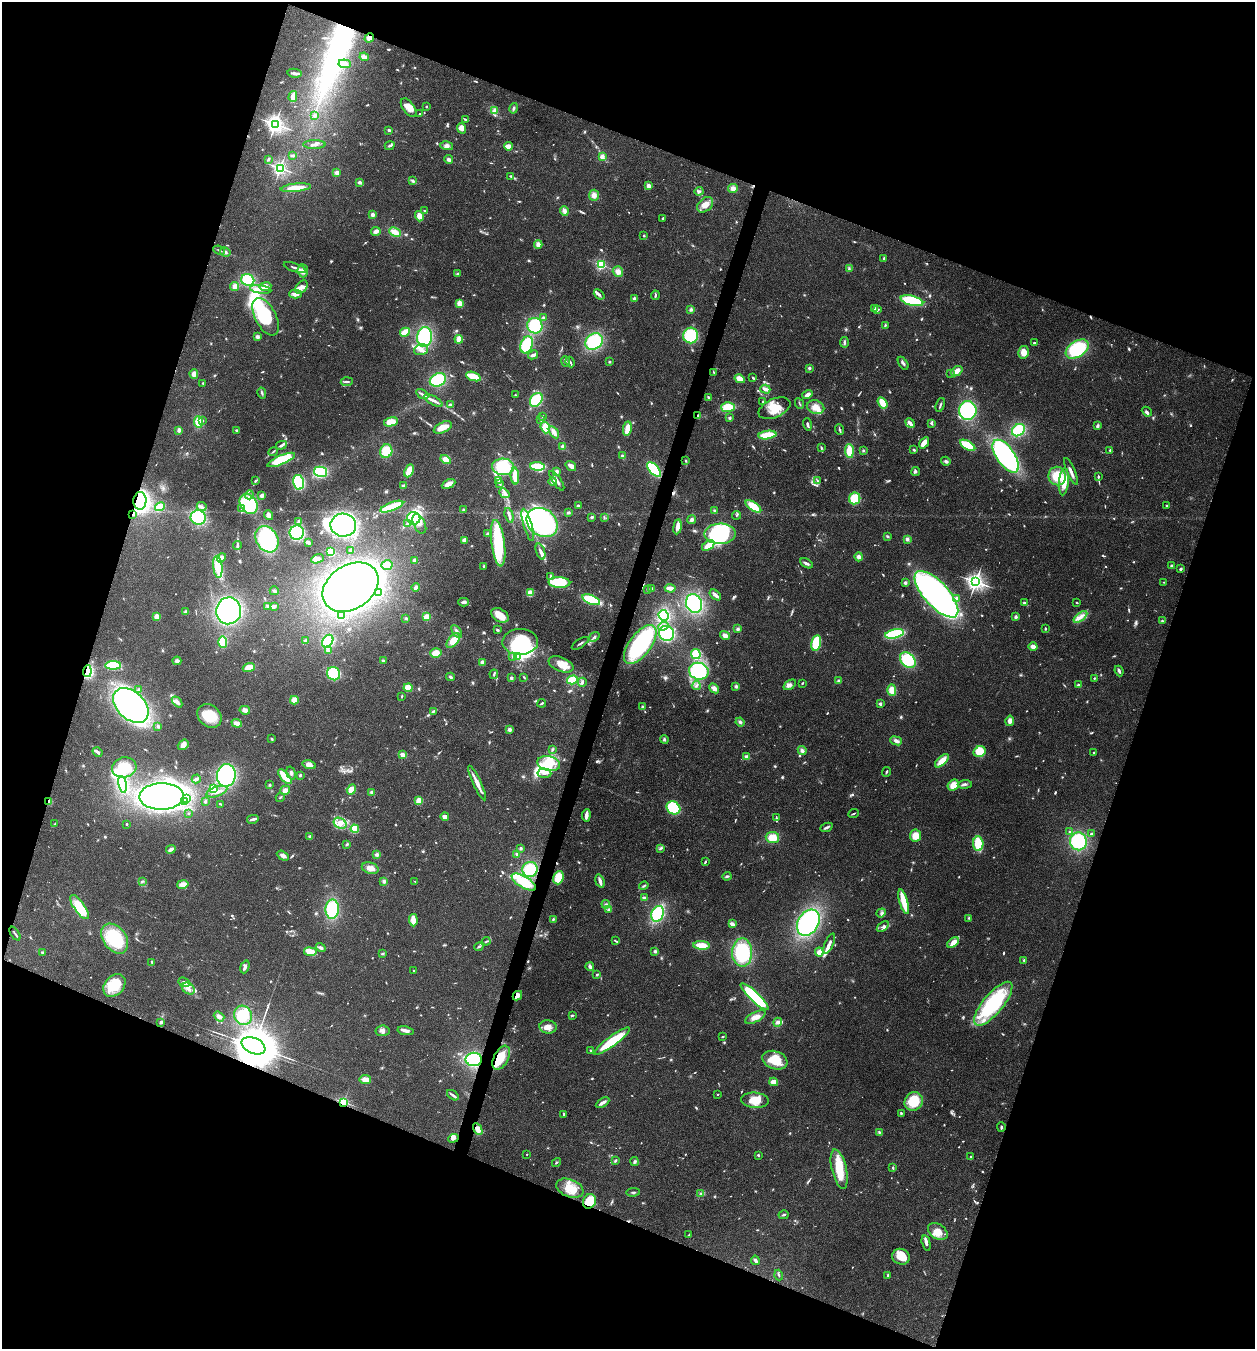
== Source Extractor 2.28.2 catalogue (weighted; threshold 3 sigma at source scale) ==
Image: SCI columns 265-5273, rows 3-5388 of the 5407 x 5394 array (HDU 1 of 3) = the unmasked area's bounding box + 8 px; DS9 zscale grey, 4 x 4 block average (1 PNG px = mean of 4 x 4 image px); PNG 1257 x 1351 px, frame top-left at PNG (2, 2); each listed source drawn as its Kron ellipse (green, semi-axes under 4 px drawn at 4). Shown black and unused: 40% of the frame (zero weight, under 3 of 4 exposures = <1% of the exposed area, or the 3 px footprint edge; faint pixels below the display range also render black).
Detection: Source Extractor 2.28.2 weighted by HDU 2 'WHT'. Background 0.113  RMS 0.0062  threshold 0.0278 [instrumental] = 3 sigma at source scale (4.5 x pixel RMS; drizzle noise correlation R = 1.50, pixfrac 1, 0.05/0.05 arcsec/px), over >= 5 px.
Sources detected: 1059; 14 too faint to see at this stretch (4 x 4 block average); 34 inside a brighter object's white glare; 3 cosmic-ray / hot-pixel residue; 2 long thin detections or spike segments (spike, bleed or trail) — neither listed nor drawn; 18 coinciding with a brighter row at this scale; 78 inside a brighter listed object's ellipse — not listed separately; of the other 910, all 500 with FLUX_AUTO >= 3.99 (the completeness limit of this list) listed and drawn (410 fainter detections not listed), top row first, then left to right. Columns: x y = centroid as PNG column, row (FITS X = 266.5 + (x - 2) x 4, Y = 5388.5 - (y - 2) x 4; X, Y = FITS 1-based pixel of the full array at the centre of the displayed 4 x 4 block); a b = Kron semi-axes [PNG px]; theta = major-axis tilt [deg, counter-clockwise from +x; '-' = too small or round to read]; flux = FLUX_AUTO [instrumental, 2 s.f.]
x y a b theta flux
369 38 5 4 - 13
364 57 5 3 - 13
345 64 6 3 -5 7.4
294 73 7 3 -11 11
293 96 5 4 - 20
426 107 2 2 - 15
409 108 11 5 -53 34
514 108 5 3 - 7.1
494 110 4 3 - 11
419 114 2 2 - 7.4
315 116 3 3 - 5.6
465 120 2 2 - 7.6
275 124 3 3 - 1300
461 128 5 4 - 35
389 130 2 2 - 37
314 144 11 2 0 12
390 146 5 2 - 10
446 146 7 4 -15 14
508 146 4 2 - 41
292 156 4 2 - 8.3
602 157 4 3 - 15
268 159 4 2 - 5.5
449 160 4 3 - 11
280 168 2 2 - 790
337 173 2 2 - 120
510 176 3 3 - 4.2
413 181 4 3 - 7.2
359 182 4 3 - 8.9
648 186 3 3 - 16
296 188 15 4 6 62
733 189 5 4 - 19
699 191 4 3 - 9
594 195 5 5 - 21
705 205 9 6 41 41
425 211 3 2 - 5.9
564 211 5 4 - 14
373 215 4 4 - 11
419 216 5 3 - 36
663 218 3 2 - 4.2
376 232 5 4 - 18
395 232 6 4 -24 35
644 236 2 2 - 5.7
538 244 4 4 - 19
219 250 6 2 -25 5.7
225 252 5 3 - 10
884 259 4 2 - 6.1
601 265 2 2 - 510
295 268 11 2 -19 11
849 269 3 2 - 4.5
303 271 6 5 - 21
618 272 5 5 - 24
458 274 4 2 - 6.6
248 280 7 5 -23 110
235 286 4 4 - 19
265 287 6 4 8 29
301 287 7 5 50 20
261 289 11 3 -9 19
295 294 6 3 0 22
599 294 6 2 -39 9.4
655 295 5 2 - 5.5
634 299 3 3 - 7.7
912 301 11 5 -14 200
460 303 4 3 - 33
875 308 3 2 - 9
691 309 4 3 - 7.7
878 310 3 2 - 5.1
266 317 20 10 -62 280
543 317 2 2 - 5.7
885 325 3 2 - 4
535 326 8 7 - 190
405 332 5 2 - 81
691 335 8 7 - 160
257 337 3 3 - 12
425 337 10 7 80 260
459 339 4 3 - 35
594 341 9 7 35 250
844 342 5 3 - 9
1034 343 4 2 - 6.2
527 345 9 6 70 170
1077 349 13 8 33 270
421 350 7 5 18 21
1023 352 6 5 - 43
533 355 5 2 - 20
566 362 6 2 -70 11
570 362 5 2 - 7.2
609 362 3 2 - 4.1
903 363 7 2 -56 9.3
809 368 3 3 - 5.6
957 371 6 3 38 32
714 372 4 2 - 4.2
951 373 4 2 - 5.1
194 374 5 3 - 21
473 376 8 3 -20 99
753 378 3 2 - 4.9
740 379 5 3 - 37
438 380 8 6 25 180
347 382 6 2 4 9.8
203 383 2 2 - 5
765 389 5 3 - 21
262 393 5 2 - 6.9
422 394 7 2 -32 12
515 395 2 2 - 8.9
807 395 5 3 - 21
709 398 4 2 - 7.8
433 400 10 2 -28 22
536 400 7 5 55 150
763 402 3 2 - 5.8
799 403 5 2 - 4.1
882 403 6 3 -56 57
450 405 3 3 - 6.3
940 405 7 2 70 6.5
728 407 6 5 - 89
816 407 9 6 -15 37
774 408 17 9 23 66
968 410 9 9 - 310
1147 412 5 2 - 7.7
542 416 2 2 - 10
698 416 3 3 - 5.4
730 418 3 3 - 5.4
541 420 3 3 - 4.8
203 421 2 2 - 4.2
198 422 6 4 -85 51
391 422 7 4 13 51
910 423 5 2 - 20
931 423 4 3 - 5.3
807 424 6 2 -73 9.2
1097 426 4 2 - 12
443 427 10 5 26 46
545 428 6 4 -71 70
627 429 7 3 82 46
840 429 5 2 - 5.8
179 430 3 3 - 12
1018 430 7 5 39 140
237 431 3 3 - 7.9
554 432 7 3 -56 20
767 435 9 4 8 97
924 443 6 3 56 43
281 445 5 2 - 9.6
968 445 8 4 -30 93
562 446 3 3 - 6.3
821 448 3 2 - 4.9
863 450 3 3 - 4.6
914 450 3 2 - 5
1110 450 3 2 - 4.4
273 451 5 2 - 5.2
386 451 7 6 - 80
849 451 7 3 -86 81
622 456 4 3 - 9.8
1006 456 19 9 -55 680
446 459 5 4 - 31
281 460 15 4 23 180
686 461 2 2 - 5
946 461 5 3 - 8.7
537 466 7 3 -4 150
571 466 6 3 -36 26
503 467 11 8 -2 160
654 470 9 4 -48 210
409 471 7 4 65 52
557 471 4 3 - 8.7
1071 471 14 2 -68 18
320 472 7 5 -12 160
916 472 4 3 - 5.9
515 476 8 3 -86 61
1057 476 9 8 - 86
1098 477 4 2 - 5
498 480 3 2 - 4.5
256 481 2 2 - 6.3
557 481 11 2 -56 17
818 481 4 2 - 4.6
299 482 7 5 -78 220
553 482 4 3 - 12
1064 482 13 5 85 72
448 484 7 3 26 29
499 484 3 2 - 4.4
404 486 2 2 - 65
504 493 6 2 -43 8.9
249 495 4 3 - 7.6
262 495 4 3 - 13
855 498 6 5 - 99
140 501 9 6 86 380
249 504 10 8 -55 190
578 506 3 3 - 5.4
753 506 9 4 -34 80
1167 506 3 2 - 6.7
160 507 5 2 - 97
202 507 5 2 - 7.5
392 507 12 4 21 93
242 509 4 2 - 5.7
463 510 3 2 - 4.6
714 510 3 3 - 4.9
568 513 4 3 - 6.5
133 515 2 2 - 5.4
268 515 5 3 - 19
509 515 7 3 -73 9.6
737 515 4 2 - 4.2
198 517 7 7 - 240
592 517 3 3 - 6.8
604 517 3 2 - 4.3
414 518 6 6 - 250
691 520 4 3 - 10
299 521 4 3 - 7.2
542 522 17 13 -36 570
407 524 3 3 - 6.6
419 524 10 6 -64 26
343 525 13 11 -2 610
528 525 17 3 -74 36
677 527 7 4 82 28
297 533 7 7 - 250
488 534 4 3 - 8.9
720 534 15 10 1 450
887 536 3 3 - 5
267 539 14 10 -58 330
907 539 4 3 - 9.3
464 540 2 2 - 35
308 542 4 3 - 8
498 543 23 6 -82 230
237 546 4 2 - 12
708 546 7 4 33 42
350 551 2 2 - 4.7
540 551 8 2 -70 18
331 552 4 3 - 75
859 557 4 4 - 16
221 558 5 4 - 19
317 559 6 4 23 20
415 560 3 3 - 12
806 563 7 3 -29 10
387 565 5 5 - 40
484 566 2 2 - 6.3
1171 566 3 2 - 7.1
218 567 11 4 -84 69
1181 569 3 3 - 4.8
551 576 4 2 - 5.6
559 582 11 5 -2 220
976 582 3 3 - 1400
1164 582 2 2 - 4.7
905 583 3 3 - 8
351 587 30 22 33 1400
416 587 4 3 - 14
652 588 3 3 - 5.2
670 588 5 2 - 30
648 589 3 3 - 4.6
274 591 4 3 - 6.3
378 593 3 2 - 6.6
530 593 4 4 - 35
936 594 29 12 -48 1500
715 595 7 3 -38 14
957 599 4 2 - 10
591 600 9 4 -21 150
464 602 5 3 - 13
694 603 9 8 - 250
1024 603 2 2 - 7
1077 603 2 2 - 4.2
268 606 3 2 - 4.9
274 606 3 2 - 6.4
229 611 13 12 - 560
186 612 4 3 - 10
342 615 2 2 - 11
500 615 9 6 -30 62
664 615 5 5 - 150
157 617 4 3 - 23
426 617 3 2 - 52
1016 617 3 3 - 8.1
1080 617 8 4 37 24
406 618 3 3 - 4.5
1163 621 4 2 - 4.3
663 626 5 3 - 11
738 629 3 3 - 7.9
1045 629 3 2 - 5.3
497 630 3 2 - 5.1
457 631 7 3 -56 12
667 633 8 7 - 230
895 634 9 4 13 250
725 636 5 3 - 20
594 637 6 3 40 8.6
305 641 3 3 - 5.4
328 641 7 5 57 160
453 641 8 5 49 59
223 642 6 4 -88 89
520 642 18 13 1 390
580 643 10 2 32 7.5
816 643 8 4 77 130
640 644 23 11 53 470
1033 647 4 3 - 18
328 650 4 3 - 8.5
436 653 6 4 17 36
696 654 5 5 - 120
513 656 4 2 - 6.3
517 657 4 2 - 7.7
908 660 9 6 -44 160
177 661 4 4 - 12
383 661 3 3 - 6
482 662 4 4 - 14
561 664 13 7 -22 50
113 665 8 3 1 140
249 667 6 4 18 40
87 671 6 4 84 140
699 671 10 8 -14 160
1119 671 5 3 - 8.3
334 674 7 6 - 130
494 674 5 2 - 6.8
450 677 4 3 - 6.7
524 677 3 2 - 4.5
511 678 2 2 - 47
1094 678 2 2 - 13
572 680 6 3 18 130
839 681 4 3 - 8
582 682 4 2 - 10
802 683 3 2 - 4
696 685 5 2 - 7
790 685 7 4 35 13
1078 685 3 3 - 5.2
736 686 4 3 - 8.6
408 688 4 3 - 59
714 688 6 4 -43 21
139 690 3 3 - 5.8
892 690 6 4 -88 45
402 696 3 2 - 5
294 700 4 4 - 36
177 702 6 3 -49 15
542 703 4 2 - 6.1
880 704 2 2 - 42
131 705 21 13 -44 880
643 707 3 3 - 7.3
245 710 5 4 - 17
433 711 4 2 - 5.9
209 716 13 10 -41 110
1010 721 5 4 - 17
740 722 4 3 - 9
237 723 5 3 - 27
158 726 4 3 - 6.6
509 730 4 4 - 11
271 739 3 2 - 4.4
664 740 4 3 - 7.1
896 741 6 4 -21 14
183 745 6 4 37 22
552 750 3 2 - 5
802 751 4 4 - 13
98 752 5 2 - 11
980 752 6 5 - 76
1094 753 3 2 - 5.8
402 755 3 2 - 29
747 757 4 3 - 17
942 761 8 4 43 49
549 764 11 7 -13 62
309 765 7 4 -16 32
124 767 12 10 14 130
886 772 5 2 - 4.5
291 773 7 3 -73 8.7
544 773 7 4 -5 20
226 775 11 9 80 470
300 775 3 3 - 4.7
285 777 9 3 -50 92
196 779 4 3 - 9.5
477 783 19 3 -65 38
122 784 8 4 -79 240
965 784 7 3 4 9
270 785 3 3 - 4.3
953 785 6 5 - 42
213 788 2 2 - 390
351 789 5 3 - 38
285 790 5 3 - 21
217 792 11 5 19 28
371 792 3 3 - 6.8
162 796 22 13 1 1300
280 797 5 2 - 4.1
187 799 4 3 - 9
205 801 3 2 - 5.3
419 801 3 3 - 57
49 802 4 2 - 19
185 802 3 3 - 10
220 804 3 2 - 4.6
673 808 7 6 - 270
189 813 2 2 - 4.2
853 814 5 2 - 4.7
586 815 6 2 83 25
445 816 4 3 - 18
776 817 3 2 - 4.1
253 819 6 2 13 15
340 823 7 5 -31 24
55 824 4 2 - 4.4
127 824 2 2 - 4.6
826 827 6 2 24 9.8
355 829 4 4 - 81
1070 831 2 2 - 5.9
1092 834 2 2 - 26
310 836 3 3 - 7.1
915 836 6 5 - 46
772 837 7 5 -6 60
1078 841 9 8 - 230
347 844 3 2 - 6.7
978 844 7 5 -86 96
521 848 3 2 - 7.1
171 849 5 3 - 18
660 849 3 2 - 4.6
517 854 3 3 - 5.5
377 855 4 3 - 9.9
283 856 6 3 -28 16
705 862 3 2 - 4.5
370 868 8 5 -17 31
530 869 7 7 - 110
727 876 5 3 - 6.8
558 878 7 5 69 71
142 881 3 3 - 4.7
384 881 4 3 - 8.7
414 881 3 2 - 4
600 881 7 2 -73 23
524 882 14 5 -31 110
183 884 6 4 12 31
644 886 5 2 - 6.5
644 898 4 2 - 14
904 902 12 2 -75 130
606 904 4 3 - 7.4
79 907 14 5 -55 140
332 909 9 6 88 190
608 910 3 2 - 7.5
881 913 5 4 - 9.6
658 914 8 6 68 210
969 918 3 2 - 4.2
553 919 4 3 - 5.3
413 920 6 3 -85 39
808 923 14 10 59 550
732 924 4 2 - 19
883 927 7 3 36 9.1
15 934 8 2 -56 6.8
115 939 16 11 -53 240
486 941 4 2 - 5.4
616 941 4 2 - 5.8
953 942 7 3 36 49
829 943 11 2 67 20
701 945 8 4 -4 60
479 947 5 2 - 6.2
321 948 5 3 - 11
655 951 2 2 - 36
310 952 6 4 -10 58
742 952 14 10 -89 270
819 952 4 4 - 17
43 953 3 2 - 10
383 953 3 2 - 5.6
1024 960 2 2 - 4.5
152 962 3 2 - 7.1
245 967 6 2 69 14
590 967 4 3 - 14
414 971 3 2 - 5
597 975 2 2 - 5.3
184 982 6 2 -21 8.8
114 985 13 9 47 120
188 989 7 5 -35 25
517 996 5 4 - 17
754 997 19 4 -44 290
993 1004 27 10 50 390
243 1015 10 9 - 110
572 1015 4 2 - 4.6
219 1016 6 4 -38 15
755 1017 11 5 28 25
161 1022 3 2 - 8
778 1022 4 4 - 13
548 1027 8 6 -6 28
382 1031 7 5 6 15
406 1031 8 3 -10 17
723 1037 3 2 - 4.5
612 1041 22 5 36 150
254 1046 12 8 -24 12000
591 1051 4 2 - 4.1
501 1058 13 7 63 85
474 1059 8 6 -1 240
775 1060 13 9 -20 110
365 1079 6 4 -8 25
774 1082 4 3 - 33
717 1094 2 2 - 7.7
453 1095 7 2 -35 9.1
755 1100 14 7 -5 65
914 1101 9 9 - 120
344 1102 2 2 - 640
602 1103 7 2 31 20
901 1113 3 2 - 4.6
564 1114 3 2 - 4.9
1001 1127 5 2 - 6.2
478 1129 6 4 -63 26
879 1133 3 2 - 4
453 1138 5 4 - 16
527 1154 2 2 - 7.1
758 1155 2 2 - 23
971 1157 3 2 - 4.7
616 1160 3 2 - 6.2
634 1162 4 3 - 7
556 1163 5 2 - 4.2
893 1168 3 2 - 6.7
839 1169 20 7 -77 100
570 1188 14 8 -21 63
633 1192 7 2 8 5.1
701 1193 4 2 - 4.8
589 1201 7 6 - 91
783 1215 5 2 - 4.9
938 1232 11 7 -33 51
689 1235 3 2 - 5.1
926 1243 8 3 -76 12
901 1257 9 7 -24 61
755 1260 5 3 - 8.6
779 1275 5 2 - 5.1
888 1275 3 2 - 6.5
Overlapping masked pixels (flux is a lower limit): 14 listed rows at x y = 369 38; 698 416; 140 501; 133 515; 87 671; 49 802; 524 882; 517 996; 254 1046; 501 1058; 474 1059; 344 1102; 478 1129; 589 1201
Diffuse or blended objects may show on this block-average render without a row.